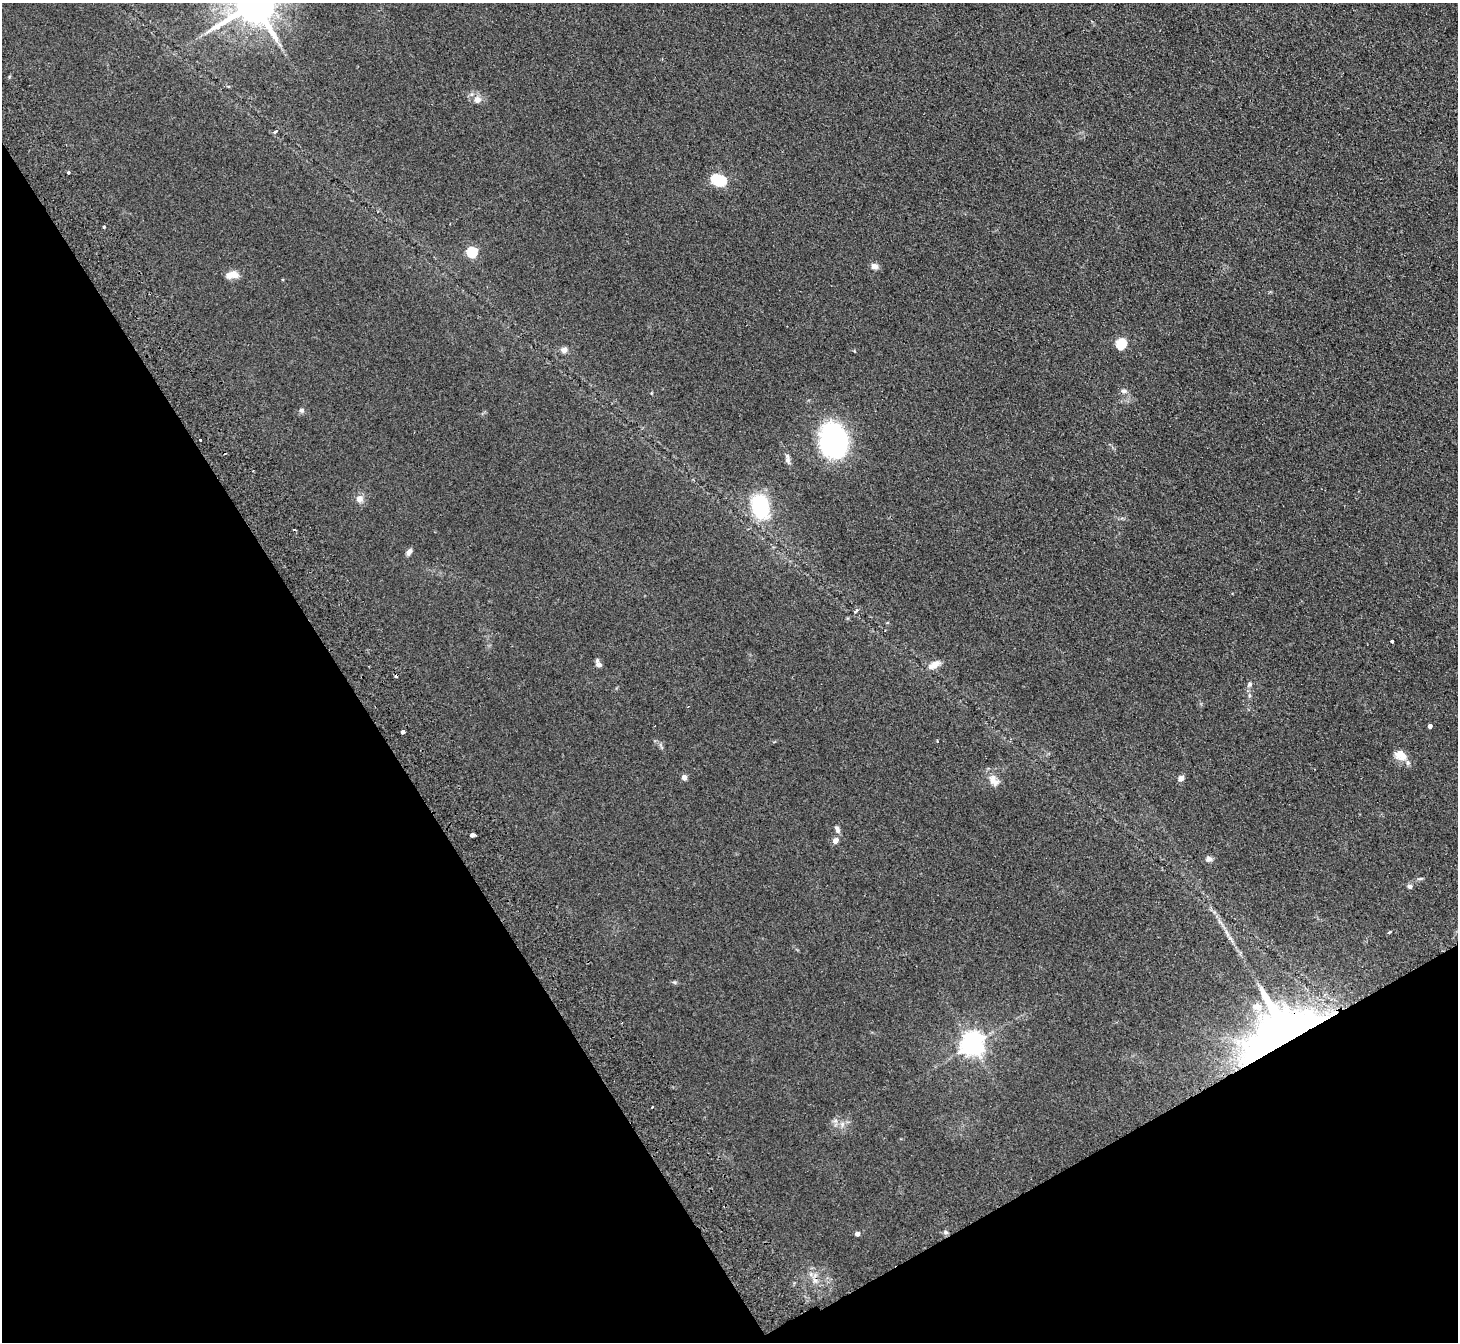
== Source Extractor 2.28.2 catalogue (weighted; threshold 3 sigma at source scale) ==
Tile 14 of 4 x 4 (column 2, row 4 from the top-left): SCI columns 1508-2963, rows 194-1533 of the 5926 x 5882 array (HDU 1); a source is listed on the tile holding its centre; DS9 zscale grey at full resolution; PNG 1460 x 1344 px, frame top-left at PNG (2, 3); no overlay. Shown black and unused: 31% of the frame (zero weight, under 2 of 3 exposures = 3% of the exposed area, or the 3 px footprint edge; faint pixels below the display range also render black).
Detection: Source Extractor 2.28.2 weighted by HDU 2 'WHT'; one run over the whole footprint, this tile lists its part. Background 0.106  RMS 0.012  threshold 0.0521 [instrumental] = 3 sigma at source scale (4.5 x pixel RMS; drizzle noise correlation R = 1.50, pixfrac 1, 0.05/0.05 arcsec/px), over >= 5 px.
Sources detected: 51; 2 inside a brighter object's white glare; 3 cosmic-ray / hot-pixel residue — not listed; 2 inside a brighter listed object's ellipse — not listed separately; the other 44 listed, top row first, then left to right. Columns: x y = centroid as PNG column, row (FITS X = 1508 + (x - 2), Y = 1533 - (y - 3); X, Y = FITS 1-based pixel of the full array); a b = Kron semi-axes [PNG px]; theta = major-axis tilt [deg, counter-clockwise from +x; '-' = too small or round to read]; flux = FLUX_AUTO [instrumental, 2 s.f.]
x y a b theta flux
254 3 13 12 - 4500
477 99 11 10 - 7.5
275 131 4 3 - 3.6
68 173 3 3 - 4.3
721 181 5 5 - 67
104 227 3 3 - 1.2
472 252 5 5 - 89
874 266 10 7 -18 4.9
233 274 16 10 -32 8.6
1121 343 5 5 - 90
564 350 7 6 - 6
1124 391 8 7 - 3.6
302 410 7 6 - 2.7
200 440 3 3 - 2.3
833 441 37 29 -80 150
788 459 16 5 -76 4.3
359 499 9 8 - 6.9
760 506 21 15 -77 93
409 552 9 5 58 3.9
856 611 5 3 - 4.3
1392 641 3 3 - 3
598 664 9 5 -61 5.1
934 665 19 9 28 9.3
1249 684 8 5 41 2.9
1430 726 4 4 - 3.8
403 732 4 3 - 14
937 741 3 3 - 1.2
1400 755 16 12 -29 14
684 777 5 4 - 7.5
1181 778 7 6 - 5.5
993 780 18 12 -54 11
837 829 11 6 -66 3.9
472 835 4 3 - 14
835 840 5 5 - 8.7
1209 859 8 7 - 3.6
1410 886 6 6 - 2.8
1389 932 4 3 - 3.5
1286 1031 58 47 -37 630
972 1044 8 7 - 950
652 1107 2 2 - 1.3
842 1124 7 5 47 3.3
946 1232 6 5 - 2.2
857 1234 4 4 - 4.2
811 1274 6 5 - 2.9
Overlapping masked pixels (flux is a lower limit): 1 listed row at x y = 1286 1031
Isophote crosses this tile's border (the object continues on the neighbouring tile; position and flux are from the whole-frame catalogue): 1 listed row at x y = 254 3